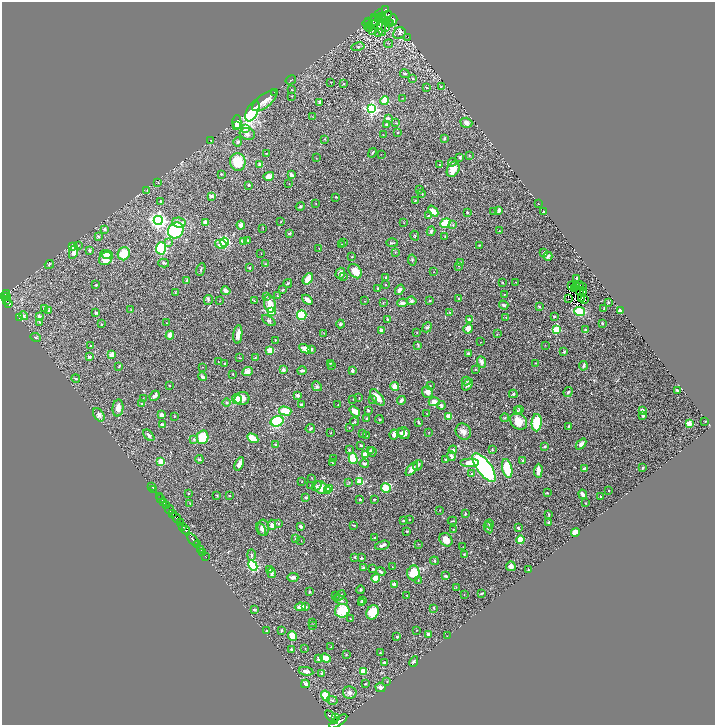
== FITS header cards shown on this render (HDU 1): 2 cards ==
NAXIS1  =                 1425
NAXIS2  =                 1446

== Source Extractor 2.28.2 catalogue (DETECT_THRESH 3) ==
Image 1425 x 1446 px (HDU 1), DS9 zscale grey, zoomed out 1/2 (1 PNG px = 2 x 2 image px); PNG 717 x 727 px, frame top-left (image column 1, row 1446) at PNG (2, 2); each listed source drawn as its Kron ellipse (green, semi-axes under 4 px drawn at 4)
Background 0.535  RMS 0.017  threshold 0.0499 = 3 sigma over >= 5 px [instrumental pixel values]
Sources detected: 503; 23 cannot appear on this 1/2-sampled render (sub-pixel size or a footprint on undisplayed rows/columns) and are neither listed nor drawn; the other 480 listed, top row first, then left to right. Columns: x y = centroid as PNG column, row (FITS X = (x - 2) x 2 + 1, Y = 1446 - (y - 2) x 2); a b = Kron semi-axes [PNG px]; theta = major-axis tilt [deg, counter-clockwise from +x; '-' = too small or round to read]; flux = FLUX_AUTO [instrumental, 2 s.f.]
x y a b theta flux
386 10 3 2 - 160
379 14 5 2 - 3.1
388 14 2 1 - 1.1
381 16 3 2 - 1.3
383 16 3 1 - 1
375 17 3 1 - 0.89
378 17 3 2 - 1.5
382 18 3 2 - 1.6
393 20 5 3 - 4.7
369 21 3 2 - 1.7
374 21 5 2 - 2.2
389 22 3 2 - 1.8
367 23 4 2 - 2.2
390 23 3 3 - 2.8
372 25 6 2 13 4
369 27 4 2 - 1.6
385 28 3 2 - 1.5
382 29 7 4 -80 6.4
372 30 3 2 - 1.6
379 32 4 3 - 2.8
399 33 6 5 - 9.3
408 38 3 1 - 0.75
389 44 4 2 - 2.4
358 47 7 3 12 4.8
405 74 5 3 - 4.5
412 78 3 2 - 2.6
291 80 5 2 - 2
331 82 2 2 - 0.94
344 84 3 2 - 1.7
441 87 3 2 - 1.7
426 88 3 3 - 3.3
292 90 2 2 - 0.98
274 92 2 1 - 1.2
291 96 2 2 - 1.5
402 98 3 2 - 0.9
385 100 4 3 - 68
265 101 15 6 38 24
320 103 4 2 - 6.4
372 109 4 4 - 590
252 111 11 5 64 320
313 117 3 2 - 1.2
388 118 2 2 - 12
237 122 7 4 88 22
396 123 4 2 - 2.6
466 123 6 5 - 11
386 125 3 2 - 4.3
237 126 3 3 - 5.4
245 128 3 2 - 46
398 132 3 2 - 1.9
247 134 8 6 -19 11
383 135 2 1 - 0.98
444 138 3 2 - 2.8
325 139 3 2 - 1.5
211 140 3 2 - 1.4
238 142 5 3 - 4.8
266 153 2 2 - 1.4
372 153 5 2 - 3
381 154 2 1 - 0.7
469 156 3 2 - 1.6
460 157 4 3 - 4.4
316 158 2 2 - 1
238 162 9 7 -81 90
452 162 4 4 - 4
260 164 2 2 - 26
439 165 2 2 - 1.4
453 169 8 6 62 34
221 174 2 2 - 2.3
291 175 3 2 - 11
269 176 5 4 - 27
158 183 2 2 - 1.5
289 183 2 2 - 0.93
248 185 2 2 - 6.5
420 189 2 2 - 1.6
147 191 3 2 - 1.1
422 193 3 1 - 1.9
212 196 2 2 - 31
336 197 2 2 - 1.9
160 201 3 3 - 2.4
415 201 2 2 - 1.4
316 203 2 2 - 1.3
538 204 2 1 - 0.88
300 206 4 2 - 4.5
499 210 3 2 - 16
433 211 6 4 -47 31
467 212 2 2 - 4.3
494 212 3 2 - 1.4
543 212 2 2 - 2.3
428 216 3 2 - 2.1
158 220 4 4 - 1200
205 222 3 3 - 13
281 222 3 2 - 1.4
179 223 7 5 -8 14
404 223 2 1 - 0.93
445 223 5 4 - 88
241 225 4 4 - 12
453 225 4 3 - 3.5
104 229 3 3 - 8.2
263 229 3 2 - 1.4
176 230 8 7 - 240
431 231 5 3 - 6.2
499 231 2 1 - 1.6
289 233 3 2 - 4.7
98 236 3 3 - 4.2
415 236 5 2 - 1.9
445 237 3 2 - 1.4
247 240 4 3 - 3.1
243 241 4 3 - 16
169 242 4 3 - 3.7
224 242 4 4 - 250
344 242 2 2 - 1.4
392 243 6 2 -1 3.7
221 244 6 4 -13 32
342 244 2 1 - 0.97
479 245 3 2 - 1.8
72 246 3 3 - 27
78 246 2 2 - 1.4
161 248 6 5 - 160
319 248 2 2 - 1.2
89 250 2 2 - 9.7
74 252 7 4 72 17
395 252 4 2 - 2.1
261 253 2 2 - 0.94
544 253 2 2 - 20
106 254 6 3 -8 18
124 254 7 6 - 55
548 256 4 3 - 7.8
352 257 2 2 - 2.2
106 259 7 6 - 38
412 260 5 3 - 4.1
164 263 5 4 - 4.4
461 263 3 2 - 1.4
49 264 5 3 - 3.8
266 264 3 2 - 2.5
458 266 3 3 - 1.9
249 268 2 2 - 2.7
201 269 7 2 71 3.2
355 271 8 5 -52 39
433 272 2 1 - 0.74
340 273 6 4 70 15
343 276 3 2 - 1.3
386 277 3 2 - 3.4
576 278 3 2 - 2.6
308 279 6 4 56 40
187 281 3 3 - 8.6
516 282 2 2 - 1.4
288 283 4 2 - 3
502 283 3 2 - 2.2
96 285 3 2 - 3.8
385 285 3 2 - 1.4
571 285 3 2 - 2.7
579 285 2 1 - 1.1
576 287 2 1 - 2.6
582 287 2 1 - 2
378 288 3 3 - 2.9
574 288 2 1 - 0.43
283 290 3 2 - 3
400 290 5 3 - 16
226 291 4 3 - 15
580 291 2 1 - 1.5
584 292 3 1 - 0.26
7 293 3 2 - 57
175 293 4 2 - 2
504 294 3 2 - 1.5
4 296 3 2 - 290
266 296 4 3 - 3
277 296 3 2 - 1.5
6 297 2 1 - 26
459 298 2 2 - 4.7
582 298 2 1 - 0.58
569 299 2 1 - 0.44
584 299 2 1 - 2.6
6 300 3 2 - 31
208 300 5 3 - 3.8
307 300 6 3 -41 25
430 300 3 2 - 3.2
219 301 2 1 - 0.99
254 301 2 2 - 1.3
365 301 2 2 - 0.86
411 301 5 4 - 5.5
383 302 3 2 - 1.2
608 302 3 2 - 3.1
8 303 3 2 - 88
403 303 5 3 - 12
270 304 9 5 -79 28
504 305 5 3 - 5.2
539 307 3 2 - 3.3
44 308 4 3 - 3
604 309 3 3 - 2.6
49 310 3 3 - 5.1
131 310 3 2 - 1.1
620 310 3 3 - 7.5
271 311 3 3 - 260
579 311 5 3 - 100
96 313 3 2 - 3.8
450 313 4 3 - 3.5
302 315 5 4 - 110
24 316 5 4 - 5.3
39 317 2 2 - 18
506 317 2 2 - 1.2
554 317 3 2 - 3.5
19 318 2 1 - 1.1
387 319 2 2 - 2.8
470 320 4 3 - 11
269 321 8 4 -34 6.2
39 322 3 2 - 1.9
167 323 2 2 - 1.7
602 323 3 2 - 3.4
101 324 3 2 - 2
340 324 4 3 - 5.1
427 327 5 4 - 5.1
468 329 5 4 - 30
381 330 3 3 - 11
557 330 3 3 - 130
586 330 3 3 - 4.7
417 332 3 1 - 1.2
324 333 3 2 - 1.1
238 334 9 4 84 22
497 334 2 2 - 0.85
170 335 4 3 - 25
35 337 5 3 - 3.2
275 340 2 2 - 2.1
481 342 2 1 - 0.92
418 345 4 2 - 2.6
545 345 3 2 - 0.92
91 346 3 2 - 1.9
305 349 6 4 -26 33
311 349 3 3 - 5.9
270 350 4 3 - 47
564 352 4 3 - 2.8
469 354 4 3 - 4.5
112 355 4 3 - 26
89 357 3 3 - 6.2
239 358 3 1 - 1.5
255 358 4 3 - 2.5
218 362 2 1 - 1.3
481 362 6 4 -67 9.2
330 363 3 2 - 2.5
535 363 3 2 - 1.6
224 364 3 2 - 2.8
119 366 4 2 - 2.2
331 366 3 2 - 1.7
583 366 5 3 - 4.7
203 367 3 2 - 0.89
283 369 2 2 - 25
475 369 3 2 - 1.2
302 370 4 2 - 6.5
352 370 3 2 - 8.4
248 372 5 4 - 21
233 374 2 2 - 2.5
202 377 4 3 - 9.9
76 378 4 3 - 3.3
466 381 4 3 - 2.8
170 385 2 2 - 1.7
430 385 2 1 - 1.1
468 385 7 3 51 14
317 386 5 4 - 5.1
395 387 4 3 - 41
677 390 3 2 - 4.3
427 392 6 5 - 13
568 392 5 3 - 6.6
513 394 4 3 - 3.3
297 395 3 3 - 8.4
155 396 5 3 - 12
359 397 3 2 - 1.1
377 397 10 5 -50 33
143 398 2 2 - 1.3
237 399 5 5 - 50
242 399 7 6 - 16
353 399 2 2 - 1.1
373 399 4 3 - 3.2
401 400 4 3 - 8.7
434 402 5 4 - 18
141 403 3 2 - 1.1
227 403 4 3 - 2.6
302 405 3 3 - 12
338 405 2 1 - 1.3
441 405 4 4 - 7.7
118 408 8 5 85 19
517 410 4 3 - 4.1
519 410 3 3 - 3.4
642 410 4 3 - 11
285 411 6 4 -14 100
355 411 6 3 -40 38
368 411 3 3 - 3.3
427 414 2 2 - 1.1
99 415 7 5 -56 9.7
161 415 4 4 - 8.5
643 415 4 3 - 10
174 416 3 2 - 0.99
449 416 3 3 - 35
367 418 3 3 - 5.3
505 418 4 3 - 2.8
379 419 4 2 - 2.1
277 421 7 5 16 190
519 421 9 7 -44 43
355 422 4 3 - 4.2
705 422 2 2 - 2
419 423 3 2 - 3.2
537 423 8 5 86 120
689 423 2 2 - 73
162 425 4 3 - 8
569 426 3 3 - 3.1
349 427 3 2 - 1.1
310 428 5 3 - 4.3
401 432 3 3 - 5.5
429 432 2 2 - 1.2
463 432 8 7 - 17
331 433 2 2 - 1.7
404 433 6 5 - 20
362 434 2 2 - 2.2
394 434 5 3 - 16
149 435 7 3 -48 8.5
366 435 3 2 - 1.2
203 437 7 5 77 110
253 438 6 3 -30 51
194 439 4 3 - 4.2
581 444 6 4 48 11
275 445 3 2 - 3.4
361 445 3 3 - 3.4
545 447 3 2 - 2.6
349 450 3 3 - 2.9
370 450 4 4 - 3.7
453 450 4 4 - 5.4
492 450 2 2 - 2.9
372 452 5 3 - 4.6
365 455 4 4 - 43
451 456 5 3 - 12
353 458 5 4 - 120
199 459 4 3 - 3.8
334 459 3 2 - 0.97
446 459 3 2 - 2.9
523 461 2 2 - 14
161 462 3 3 - 52
332 462 3 2 - 1.5
364 463 4 3 - 7.1
469 463 9 4 0 29
239 464 7 3 66 22
418 465 5 3 - 3.9
484 467 17 7 -53 560
507 468 9 5 -77 110
643 468 3 2 - 3.4
412 469 8 4 52 22
584 469 4 3 - 8.1
538 471 7 3 87 32
472 473 3 2 - 2.5
312 478 3 2 - 1
360 481 4 3 - 35
302 482 2 1 - 0.94
349 482 3 2 - 2.3
311 485 4 3 - 3
317 486 5 3 - 5.3
152 487 2 1 - 4.1
321 488 7 5 -47 45
386 488 5 4 - 54
153 489 4 3 - 15
329 489 4 3 - 29
327 491 3 3 - 17
609 491 2 1 - 1.9
188 493 2 2 - 3.4
547 493 2 2 - 2.2
583 494 5 3 - 16
217 495 3 2 - 2.2
229 495 2 2 - 1.9
159 497 2 1 - 3.8
306 497 3 3 - 2.8
600 497 3 2 - 3.9
160 498 2 1 - 21
360 499 2 2 - 5.7
374 499 4 2 - 2.7
163 502 3 1 - 51
190 503 2 2 - 1.6
586 503 2 2 - 2.5
166 505 3 2 - 100
170 510 4 2 - 400
440 510 2 2 - 1
172 513 2 2 - 140
465 513 3 2 - 3.4
549 514 3 2 - 3.2
176 518 5 2 - 770
409 520 2 2 - 1.3
403 521 2 2 - 2.5
452 521 5 2 - 2.2
549 522 3 2 - 11
180 523 4 3 - 270
278 524 2 2 - 5.3
489 524 4 3 - 4.9
272 525 5 3 - 18
354 525 3 2 - 2.8
182 526 3 1 - 120
301 526 3 3 - 8.8
263 528 8 5 -86 15
488 528 6 4 -64 5.3
518 528 2 2 - 17
261 529 7 3 -63 6
454 529 2 2 - 1.5
185 530 4 2 - 280
407 531 3 2 - 2.6
575 532 4 4 - 36
374 537 3 3 - 2.4
295 539 4 2 - 2.2
193 540 7 2 -51 640
301 540 2 1 - 0.71
446 540 7 6 - 33
521 540 4 4 - 41
419 544 3 2 - 1.1
197 545 4 2 - 570
382 545 7 3 17 9
463 547 3 2 - 1
200 550 2 1 - 23
203 553 3 1 - 9.8
251 555 5 3 - 5.5
464 555 3 2 - 2.3
206 557 3 1 - 11
355 557 3 3 - 4.2
361 558 3 3 - 3.9
434 561 4 3 - 3.6
253 565 5 4 - 230
511 566 5 4 - 10
392 567 3 1 - 0.99
363 568 4 2 - 11
270 569 3 2 - 5.3
373 569 3 2 - 2.7
528 570 2 1 - 1.8
381 572 5 3 - 5
271 573 5 3 - 12
413 573 7 6 - 68
446 576 3 2 - 4.3
293 577 5 3 - 13
376 578 4 4 - 38
418 581 4 2 - 2.4
394 584 3 3 - 4.9
456 587 2 2 - 1.4
361 590 4 3 - 4.4
309 592 2 2 - 4.5
482 593 3 2 - 2.5
336 595 3 3 - 4.5
406 595 3 2 - 1.3
464 595 2 2 - 0.94
340 596 6 4 42 4.8
341 600 7 3 -24 7.3
362 600 2 2 - 2.1
362 602 3 3 - 5.1
300 607 6 4 7 26
306 607 3 3 - 3.9
434 608 4 2 - 2.6
255 610 4 3 - 2.9
342 611 7 6 - 96
373 612 7 6 - 72
350 619 2 1 - 1.5
313 622 2 2 - 1.4
313 625 3 2 - 1.5
281 630 3 3 - 2.3
267 631 3 2 - 2.8
417 631 2 2 - 1.1
429 634 3 3 - 20
293 636 5 3 - 68
447 636 2 1 - 0.84
397 637 2 2 - 3.9
331 647 3 2 - 1.8
305 648 2 1 - 0.82
291 649 3 3 - 4.8
380 653 2 2 - 2
346 655 2 2 - 2
325 658 5 4 - 44
319 659 4 3 - 14
384 662 3 2 - 5.2
414 662 5 3 - 7.7
306 671 7 3 -9 13
363 671 3 2 - 79
322 673 4 4 - 5.6
387 682 3 2 - 1.3
305 684 4 3 - 18
365 684 3 2 - 2.2
380 687 5 4 - 9.6
350 693 7 6 - 11
326 696 5 4 - 63
332 700 5 4 - 4.3
331 717 8 4 -45 1800
335 717 2 1 - 210
338 721 10 4 34 2000
At the frame edge (FLAGS 8, measured only in part): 1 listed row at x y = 338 721
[23 sub-pixel or undisplayed-footprint detections neither listed nor drawn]